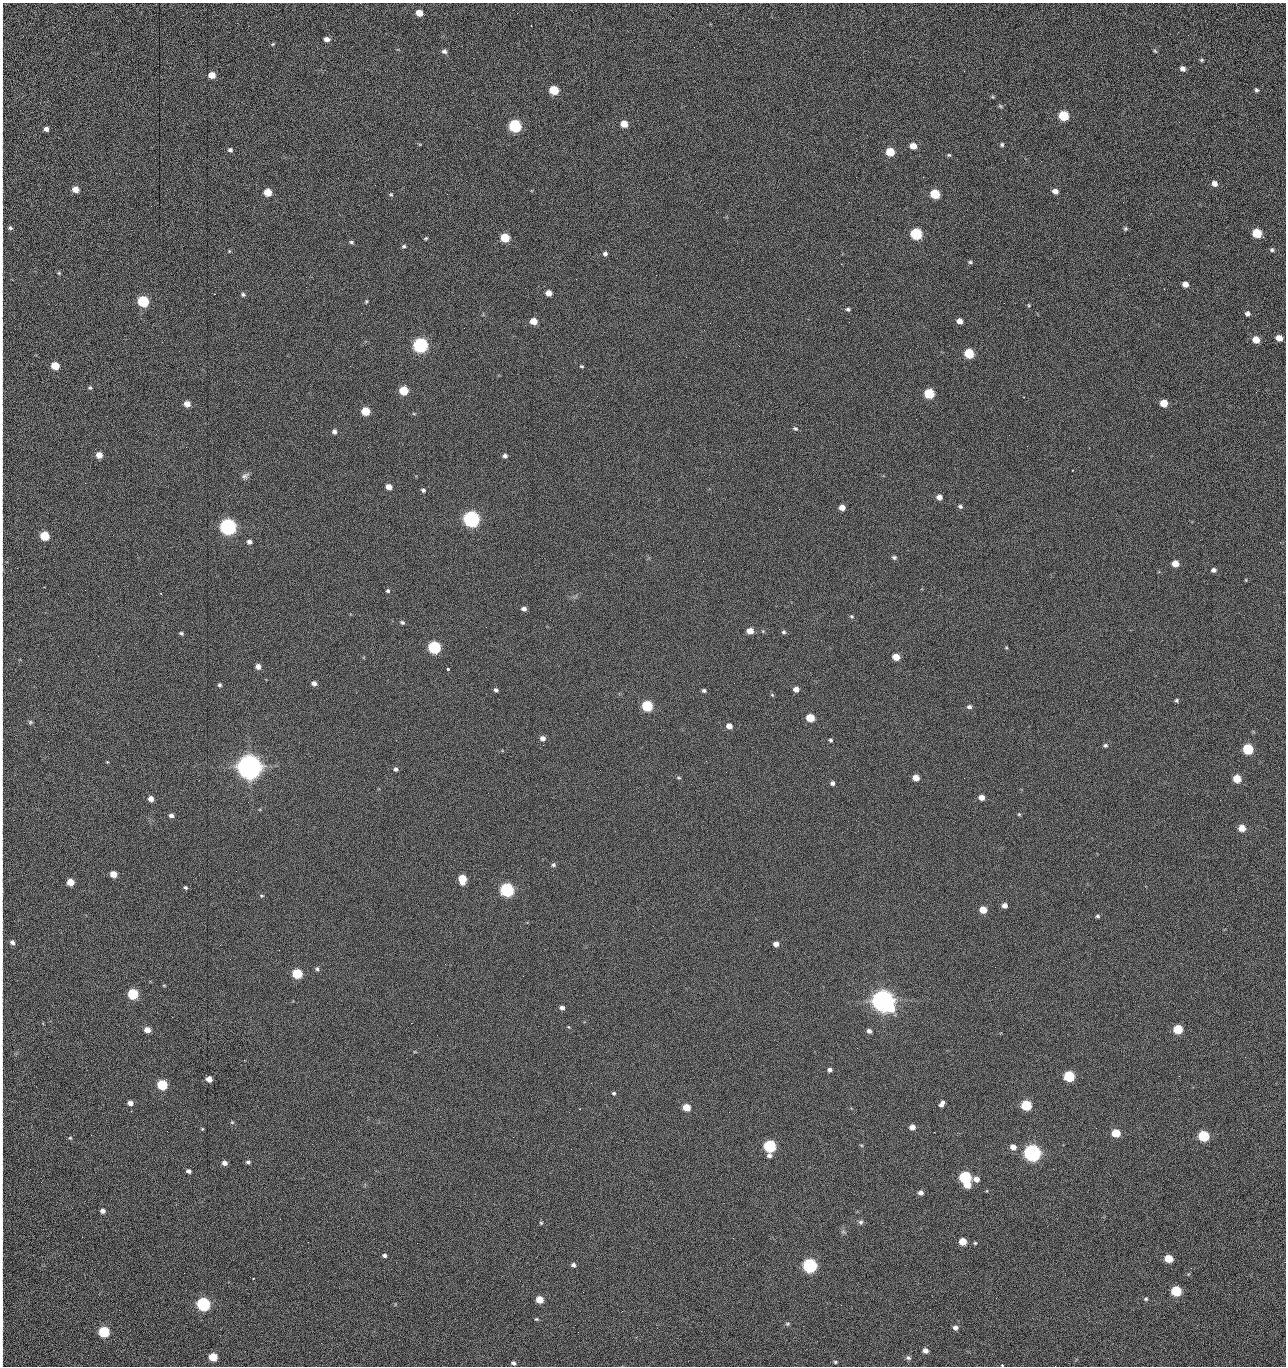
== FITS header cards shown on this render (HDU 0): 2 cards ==
NAXIS1  =                 1284 /fastest changing axis
NAXIS2  =                 1364 /next to fastest changing axis

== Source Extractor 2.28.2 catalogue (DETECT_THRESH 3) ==
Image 1284 x 1364 px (HDU 0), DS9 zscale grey, 1 PNG px = 1 image px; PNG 1288 x 1368 px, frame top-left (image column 1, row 1364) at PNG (2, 3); no overlay
Background 150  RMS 15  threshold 45.1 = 3 sigma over >= 5 px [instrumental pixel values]
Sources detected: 255; all 255 listed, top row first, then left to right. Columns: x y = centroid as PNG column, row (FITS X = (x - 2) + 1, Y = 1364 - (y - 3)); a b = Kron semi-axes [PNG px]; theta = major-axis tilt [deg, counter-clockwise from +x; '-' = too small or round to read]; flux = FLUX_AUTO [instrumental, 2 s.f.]
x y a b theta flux
419 13 6 5 - 1.3e+04
2 24 14 2 90 2.8e+03
1188 35 2 2 - 1.0e+03
327 39 6 4 -7 5.1e+03
670 41 2 2 - 1.5e+03
273 44 6 4 23 1.4e+03
444 51 7 6 - 3.0e+03
1155 51 6 4 -45 1.4e+03
1201 60 5 4 - 1.5e+03
2 63 14 2 90 2.6e+03
1182 69 6 5 - 4.2e+03
212 75 5 5 - 1.3e+04
554 90 6 5 - 4.1e+04
1256 90 5 4 - 1.9e+03
2 98 16 2 90 3.0e+03
1000 106 7 4 -36 1.6e+03
1063 116 6 6 - 6.0e+04
1179 122 2 2 - 8.1e+02
624 124 6 5 - 1.4e+04
515 126 6 6 - 1.6e+05
2 129 14 2 90 2.8e+03
46 129 4 4 - 4.3e+03
1002 145 5 5 - 1.9e+03
913 146 6 5 - 1.2e+04
230 150 6 6 - 2.6e+03
890 152 6 5 - 2.7e+04
2 155 9 2 90 1.7e+03
949 155 5 4 - 1.4e+03
1005 160 3 2 - 9.1e+02
1041 161 3 2 - 1.3e+03
856 177 2 2 - 1.5e+03
923 177 2 2 - 2.1e+04
1214 183 6 6 - 6.5e+03
2 185 8 2 90 1.0e+03
75 189 6 5 - 9.9e+03
1055 191 6 5 - 5.8e+03
267 192 6 5 - 2.0e+04
391 194 6 5 - 1.4e+03
935 194 6 6 - 5.0e+04
1123 202 2 2 - 6.0e+02
10 228 5 4 - 2.1e+03
1125 229 6 5 - 1.6e+03
1257 233 7 5 -32 4.2e+04
916 234 6 6 - 1.0e+05
426 238 5 4 - 1.3e+03
505 238 6 5 - 3.9e+04
2 239 18 2 90 3.2e+03
351 242 6 4 -1 1.8e+03
404 246 5 4 - 1.8e+03
1272 250 5 5 - 2.0e+03
229 251 5 4 - 9.2e+02
605 254 5 5 - 2.6e+03
970 262 6 4 -10 1.8e+03
841 264 2 2 - 1.9e+04
2 266 10 2 90 2.0e+03
59 273 5 4 - 1.2e+03
656 275 2 2 - 4.3e+02
1185 284 5 5 - 7.2e+03
1164 289 2 2 - 5.1e+02
548 293 5 5 - 9.1e+03
243 294 5 5 - 2.0e+03
2 299 16 2 90 2.7e+03
143 301 6 6 - 9.9e+04
366 301 6 4 63 1.4e+03
1029 305 5 4 - 1.2e+03
848 309 7 5 -19 2.0e+03
1247 313 5 4 - 3.3e+03
533 321 5 5 - 1.5e+04
959 321 5 5 - 7.3e+03
849 322 2 2 - 6.3e+02
710 323 2 2 - 2.2e+03
1279 338 6 5 - 1.0e+04
1256 340 6 5 - 1.5e+04
420 345 7 6 - 3.0e+05
969 353 6 5 - 5.6e+04
2 365 8 2 90 1.5e+03
55 366 6 5 - 2.4e+04
350 366 3 2 - 1.8e+03
581 366 5 4 - 1.3e+03
90 388 5 5 - 1.6e+03
403 390 6 5 - 3.6e+04
1256 392 3 2 - 1.1e+03
929 393 6 6 - 5.9e+04
1164 403 6 5 - 1.8e+04
187 404 6 5 - 8.7e+03
2 408 10 2 90 1.7e+03
365 411 6 5 - 2.9e+04
414 414 6 3 -19 1.0e+03
916 419 2 2 - 9.0e+02
795 428 7 5 -12 2.0e+03
334 432 5 5 - 3.5e+03
1009 435 3 2 - 8.9e+02
186 447 2 2 - 1.9e+03
99 455 5 5 - 1.1e+04
505 456 6 5 - 2.7e+03
245 476 11 7 34 3.6e+03
85 483 2 2 - 6.2e+02
389 487 5 4 - 9.2e+03
423 490 5 4 - 2.2e+03
939 497 6 5 - 5.8e+03
960 506 6 5 - 2.1e+03
842 507 5 5 - 8.3e+03
471 519 7 6 - 5.0e+05
228 527 7 6 - 5.3e+05
44 536 6 5 - 4.0e+04
249 542 5 5 - 3.8e+03
894 557 6 5 - 2.2e+03
1175 563 5 5 - 1.3e+04
2 569 13 3 -87 2.5e+03
1213 570 6 5 - 3.6e+03
1246 580 5 3 - 8.5e+02
388 591 5 5 - 1.8e+03
161 594 3 2 - 5.8e+02
524 609 5 5 - 4.1e+03
852 616 5 4 - 1.3e+03
402 622 6 5 - 2.0e+03
2 628 17 2 90 2.9e+03
750 631 6 5 - 1.0e+04
784 632 6 5 - 1.9e+03
181 633 5 4 - 1.6e+03
434 647 6 6 - 1.6e+05
1006 648 5 3 - 9.8e+02
896 657 6 5 - 1.4e+04
2 662 10 2 90 1.4e+03
258 666 5 5 - 6.9e+03
448 669 3 3 - 2.9e+03
314 683 5 5 - 4.2e+03
219 685 5 5 - 1.8e+03
796 689 5 5 - 5.9e+03
496 690 5 4 - 2.3e+03
704 691 5 4 - 2.3e+03
772 695 5 4 - 1.2e+03
2 700 12 2 90 2.1e+03
1176 700 4 4 - 1.8e+03
647 706 6 6 - 8.8e+04
969 707 6 5 - 2.8e+03
810 718 6 5 - 2.7e+04
30 722 6 6 - 1.8e+03
729 726 6 5 - 7.3e+03
543 738 6 5 - 4.5e+03
830 740 4 4 - 1.7e+03
543 745 2 2 - 2.3e+03
1105 745 6 5 - 2.2e+03
1248 749 6 6 - 7.6e+04
706 761 3 2 - 1.8e+03
107 762 5 4 - 8.7e+02
249 767 8 8 - 2.0e+06
396 769 5 4 - 2.5e+03
726 772 2 2 - 1.6e+03
679 778 6 4 -7 1.3e+03
916 778 5 5 - 1.0e+04
1237 779 5 5 - 2.5e+04
832 783 5 4 - 3.0e+03
2 789 9 2 90 1.6e+03
981 797 5 5 - 7.8e+03
151 799 5 5 - 6.6e+03
1019 814 5 4 - 1.2e+03
171 815 5 4 - 3.6e+03
1242 828 5 5 - 1.5e+04
553 865 5 5 - 2.0e+03
113 874 5 5 - 1.2e+04
462 879 7 5 -82 2.7e+04
70 882 5 5 - 1.5e+04
185 887 5 4 - 1.6e+03
2 890 9 2 90 1.6e+03
507 890 6 6 - 2.4e+05
262 896 5 4 - 1.3e+03
1005 905 5 4 - 5.4e+03
983 910 5 5 - 1.8e+04
1097 916 5 4 - 1.8e+03
12 942 6 4 -44 3.8e+03
776 944 5 4 - 5.9e+03
2 956 15 2 90 2.7e+03
317 969 5 5 - 2.0e+03
297 974 6 5 - 6.0e+04
523 976 2 2 - 1.4e+03
164 985 5 3 - 8.5e+02
133 994 6 6 - 7.4e+04
883 1001 8 7 - 1.5e+06
562 1008 5 5 - 4.0e+03
411 1023 2 2 - 3.5e+03
569 1027 5 3 - 8.7e+02
1178 1029 6 5 - 4.8e+04
147 1030 5 5 - 1.0e+04
869 1031 5 4 - 3.6e+03
857 1048 2 2 - 9.7e+02
1245 1057 3 2 - 1.2e+03
830 1070 4 4 - 3.1e+03
1069 1076 6 5 - 8.7e+04
1179 1076 2 2 - 1.9e+03
209 1079 5 4 - 8.8e+03
2 1082 12 2 90 2.1e+03
162 1085 6 5 - 6.4e+04
614 1093 5 5 - 1.7e+03
130 1103 5 5 - 5.3e+03
942 1104 7 4 55 4.5e+03
1026 1105 6 5 - 7.2e+04
686 1107 5 5 - 2.0e+04
729 1112 2 2 - 6.9e+02
232 1122 5 5 - 1.3e+03
912 1127 5 5 - 6.9e+03
202 1129 4 4 - 1.0e+03
1116 1133 6 5 - 3.1e+04
91 1135 2 2 - 1.7e+03
1203 1136 6 6 - 9.9e+04
70 1138 5 4 - 1.3e+03
861 1145 5 3 - 9.8e+02
770 1146 7 6 - 1.4e+05
1013 1147 6 5 - 7.7e+03
571 1149 2 2 - 6.3e+02
1032 1153 7 6 - 6.3e+05
248 1162 6 5 - 2.3e+03
224 1163 5 4 - 4.5e+03
2 1167 21 2 90 3.2e+03
30 1169 2 2 - 2.1e+03
188 1171 5 4 - 3.3e+03
965 1177 6 6 - 1.5e+05
976 1179 6 5 - 6.5e+03
967 1184 6 5 - 1.7e+04
920 1193 6 5 - 4.5e+03
103 1211 5 4 - 4.1e+03
280 1219 3 2 - 1.5e+03
861 1222 6 6 - 2.3e+03
541 1223 4 4 - 1.3e+03
843 1232 7 4 -18 1.7e+03
2 1233 22 2 90 4.2e+03
963 1241 5 5 - 1.8e+04
308 1242 3 2 - 1.3e+03
417 1243 2 2 - 3.5e+03
975 1243 5 5 - 1.4e+03
384 1255 5 4 - 2.5e+03
1168 1258 6 5 - 2.6e+04
573 1265 6 5 - 3.1e+03
810 1265 6 6 - 3.0e+05
253 1278 3 2 - 7.3e+02
1176 1291 6 5 - 7.8e+04
996 1298 2 2 - 1.9e+03
540 1299 5 5 - 1.7e+04
1146 1299 5 5 - 1.8e+03
203 1304 6 6 - 2.3e+05
2 1309 32 2 90 6.3e+03
622 1311 2 2 - 5.8e+02
536 1319 5 4 - 1.2e+03
787 1324 6 4 1 1.5e+03
955 1328 6 5 - 4.2e+03
104 1332 6 6 - 9.0e+04
578 1332 2 2 - 2.5e+03
2 1350 17 2 90 2.8e+03
925 1351 5 4 - 6.6e+03
213 1357 6 5 - 2.9e+04
908 1358 7 6 - 2.4e+03
835 1362 5 4 - 1.3e+03
513 1363 5 4 - 2.5e+03
1002 1365 3 3 - 1.4e+03
1055 1366 2 2 - 1.4e+03
At the frame edge (FLAGS 8, measured only in part): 25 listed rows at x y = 2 24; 2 63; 2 98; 2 129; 2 155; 2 185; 2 239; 2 266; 2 299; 2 365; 2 408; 2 569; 2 628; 2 662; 2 700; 2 789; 2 890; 2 956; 2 1082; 2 1167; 2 1233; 2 1309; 2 1350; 1002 1365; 1055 1366

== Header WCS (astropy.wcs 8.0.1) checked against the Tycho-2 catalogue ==
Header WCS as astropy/WCSLIB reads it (CRVAL/CRPIX/CD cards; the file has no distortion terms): RA---TAN/DEC--TAN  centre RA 15:41:40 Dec +51:59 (235.42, +51.99 deg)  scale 1.26 arcsec/px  FOV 26.9' x 28.5'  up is +92 deg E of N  parity flipped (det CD > 0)
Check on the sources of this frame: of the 60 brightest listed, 10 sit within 2.0 arcsec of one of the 11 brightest Tycho-2 stars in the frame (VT <= 12.29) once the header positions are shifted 0.47 arcsec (0.31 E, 0.35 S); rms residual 0.83 arcsec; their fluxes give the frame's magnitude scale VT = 25.19 - 2.5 log10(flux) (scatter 0.14 mag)
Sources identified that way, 10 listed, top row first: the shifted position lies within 2.0 arcsec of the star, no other Tycho-2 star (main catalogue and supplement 1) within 4.0 arcsec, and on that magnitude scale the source's flux lands within +1.5 / -3 mag of the star's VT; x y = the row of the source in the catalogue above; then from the Tycho-2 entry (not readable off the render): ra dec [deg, ICRS J2000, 3 dp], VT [Tycho-2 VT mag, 2 dp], TYC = Tycho-2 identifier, HIP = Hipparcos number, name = IAU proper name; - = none
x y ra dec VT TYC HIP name
420 345 235.614 +52.064 11.61 3489-1132-1 - -
471 519 235.514 +52.049 11.19 3489-1407-1 - -
228 527 235.515 +52.133 11.12 3489-1380-1 - -
249 767 235.378 +52.130 9.31 3489-1322-1 76850 -
507 890 235.303 +52.042 11.52 3489-958-1 - -
883 1001 235.232 +51.912 9.59 3489-824-1 - -
1032 1153 235.143 +51.862 10.97 3489-1016-1 - -
965 1177 235.131 +51.886 12.29 3489-908-1 - -
810 1265 235.084 +51.941 11.45 3489-1346-1 - -
203 1304 235.075 +52.152 11.74 3489-912-1 - -